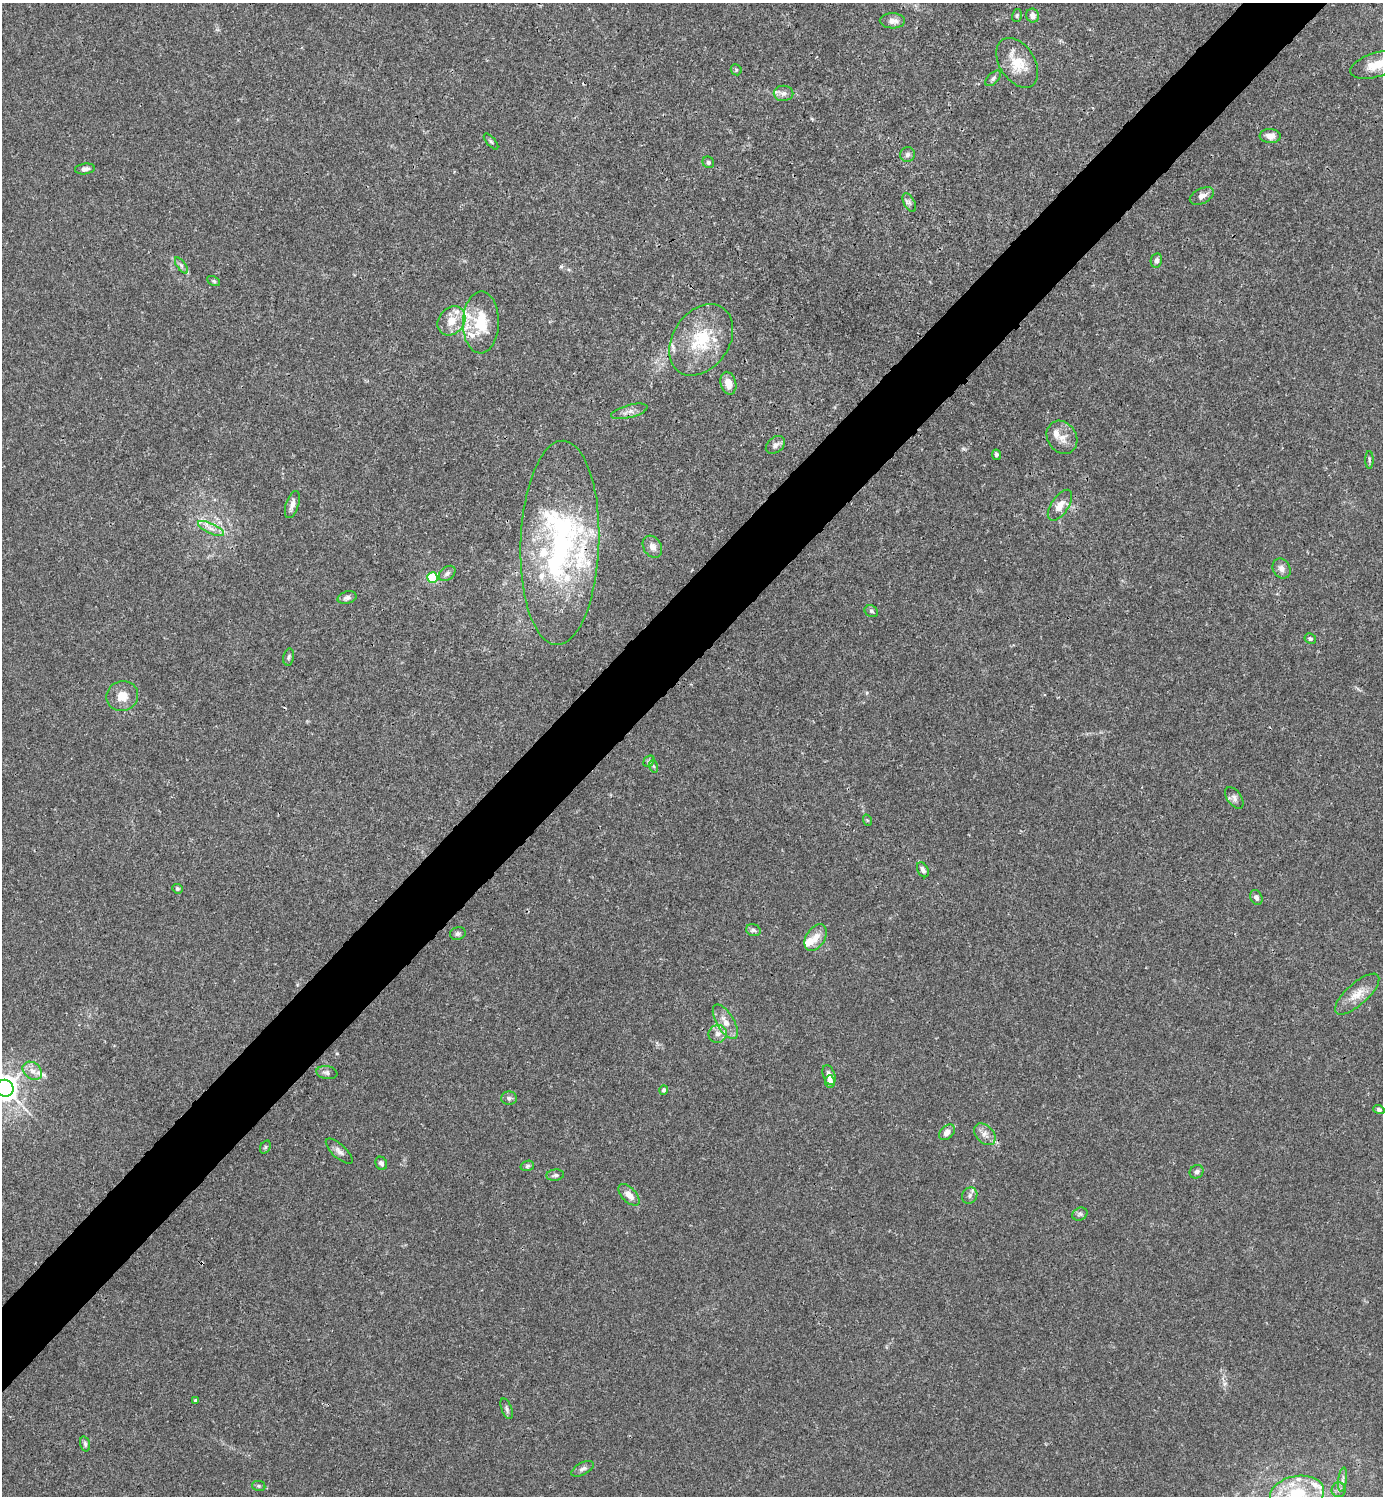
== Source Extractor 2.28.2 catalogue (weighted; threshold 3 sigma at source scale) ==
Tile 10 of 4 x 4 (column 2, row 3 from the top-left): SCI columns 1681-3061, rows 1495-2988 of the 5981 x 5982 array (HDU 1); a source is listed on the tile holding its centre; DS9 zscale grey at full resolution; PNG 1385 x 1498 px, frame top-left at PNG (2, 3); each listed source drawn as its Kron ellipse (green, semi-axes under 4 px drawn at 4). Shown black and unused: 5% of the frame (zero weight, under 3 of 4 exposures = <1% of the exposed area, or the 3 px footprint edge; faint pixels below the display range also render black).
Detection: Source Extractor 2.28.2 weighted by HDU 2 'WHT'; one run over the whole footprint, this tile lists its part. Background 0.015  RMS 0.0022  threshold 0.00979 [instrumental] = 3 sigma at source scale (4.5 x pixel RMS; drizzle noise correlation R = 1.50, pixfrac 1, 0.05/0.05 arcsec/px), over >= 5 px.
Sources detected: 97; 1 cosmic-ray / hot-pixel residue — neither listed nor drawn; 16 inside a brighter listed object's ellipse — not listed separately; the other 80 listed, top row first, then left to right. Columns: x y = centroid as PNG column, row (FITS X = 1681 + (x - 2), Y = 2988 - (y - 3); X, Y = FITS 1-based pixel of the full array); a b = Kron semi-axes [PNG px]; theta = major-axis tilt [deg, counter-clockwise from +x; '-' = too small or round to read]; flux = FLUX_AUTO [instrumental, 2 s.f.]
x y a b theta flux
1017 16 6 5 - 0.36
1033 16 7 6 - 1.2
892 21 12 7 -2 1.6
1017 63 27 17 -57 5.4
1376 65 27 12 17 4.6
736 70 6 5 - 0.34
993 78 10 5 44 0.6
783 93 10 7 1 1
1270 136 10 7 -2 1.5
491 142 10 3 -50 0.35
907 155 7 7 - 0.71
708 162 6 5 - 0.42
85 169 10 5 7 0.87
1202 196 13 7 27 1.3
909 203 10 5 -61 0.6
1156 261 7 5 78 0.72
181 265 9 4 -54 0.55
214 281 7 4 -27 0.34
451 321 15 12 52 3.2
481 322 31 18 89 8.3
701 340 39 28 55 12
728 383 12 7 -74 2.3
629 411 19 6 14 1.4
1062 437 17 14 -56 2.5
775 445 11 7 40 0.96
996 455 5 4 - 0.55
1369 460 8 3 -89 0.36
292 504 14 6 72 1.3
1060 505 18 8 56 2.1
211 528 14 5 -25 1.3
560 543 102 39 88 54
652 547 11 9 -59 1.4
1282 568 10 8 -58 1.2
447 573 9 6 39 0.76
433 578 5 5 - 15
347 598 10 6 15 0.78
871 611 7 5 -29 0.42
1310 639 6 5 - 0.47
289 657 8 5 78 0.47
122 696 16 15 - 3
649 761 6 5 - 0.34
653 766 6 4 -70 0.32
1234 798 12 7 -54 0.87
867 820 6 3 -71 0.22
923 870 8 5 -62 0.75
177 889 5 5 - 0.34
1256 897 8 5 -66 0.71
753 930 7 5 -17 0.58
458 934 8 6 16 0.54
816 937 14 9 58 2.3
1357 994 28 11 42 3.3
725 1022 19 8 -59 2.4
718 1034 9 9 - 1.2
32 1071 10 8 -38 1.5
327 1073 10 6 -9 0.7
829 1075 10 6 -70 1.2
830 1081 6 5 - 1.4
5 1088 9 8 - 230
664 1090 5 4 - 0.45
509 1098 8 6 0 0.56
1379 1109 5 4 - 0.52
947 1132 9 6 44 1.3
985 1134 13 8 -46 1.4
265 1147 7 5 60 0.33
339 1151 17 6 -43 1.1
381 1163 7 5 -64 0.78
527 1166 7 5 17 0.39
1197 1172 7 6 - 0.65
555 1175 9 5 7 0.56
629 1195 13 7 -46 2
970 1195 8 7 - 0.73
1080 1214 8 6 26 0.56
196 1400 4 3 - 0.28
507 1409 11 5 -69 0.58
85 1444 8 4 -75 0.44
583 1469 12 6 28 0.78
1343 1479 12 4 82 0.67
259 1486 7 5 -12 0.34
1338 1490 7 7 - 0.68
1297 1494 27 17 10 11
Isophote crosses this tile's border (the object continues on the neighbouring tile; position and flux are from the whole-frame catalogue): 3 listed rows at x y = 1376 65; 5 1088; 1297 1494